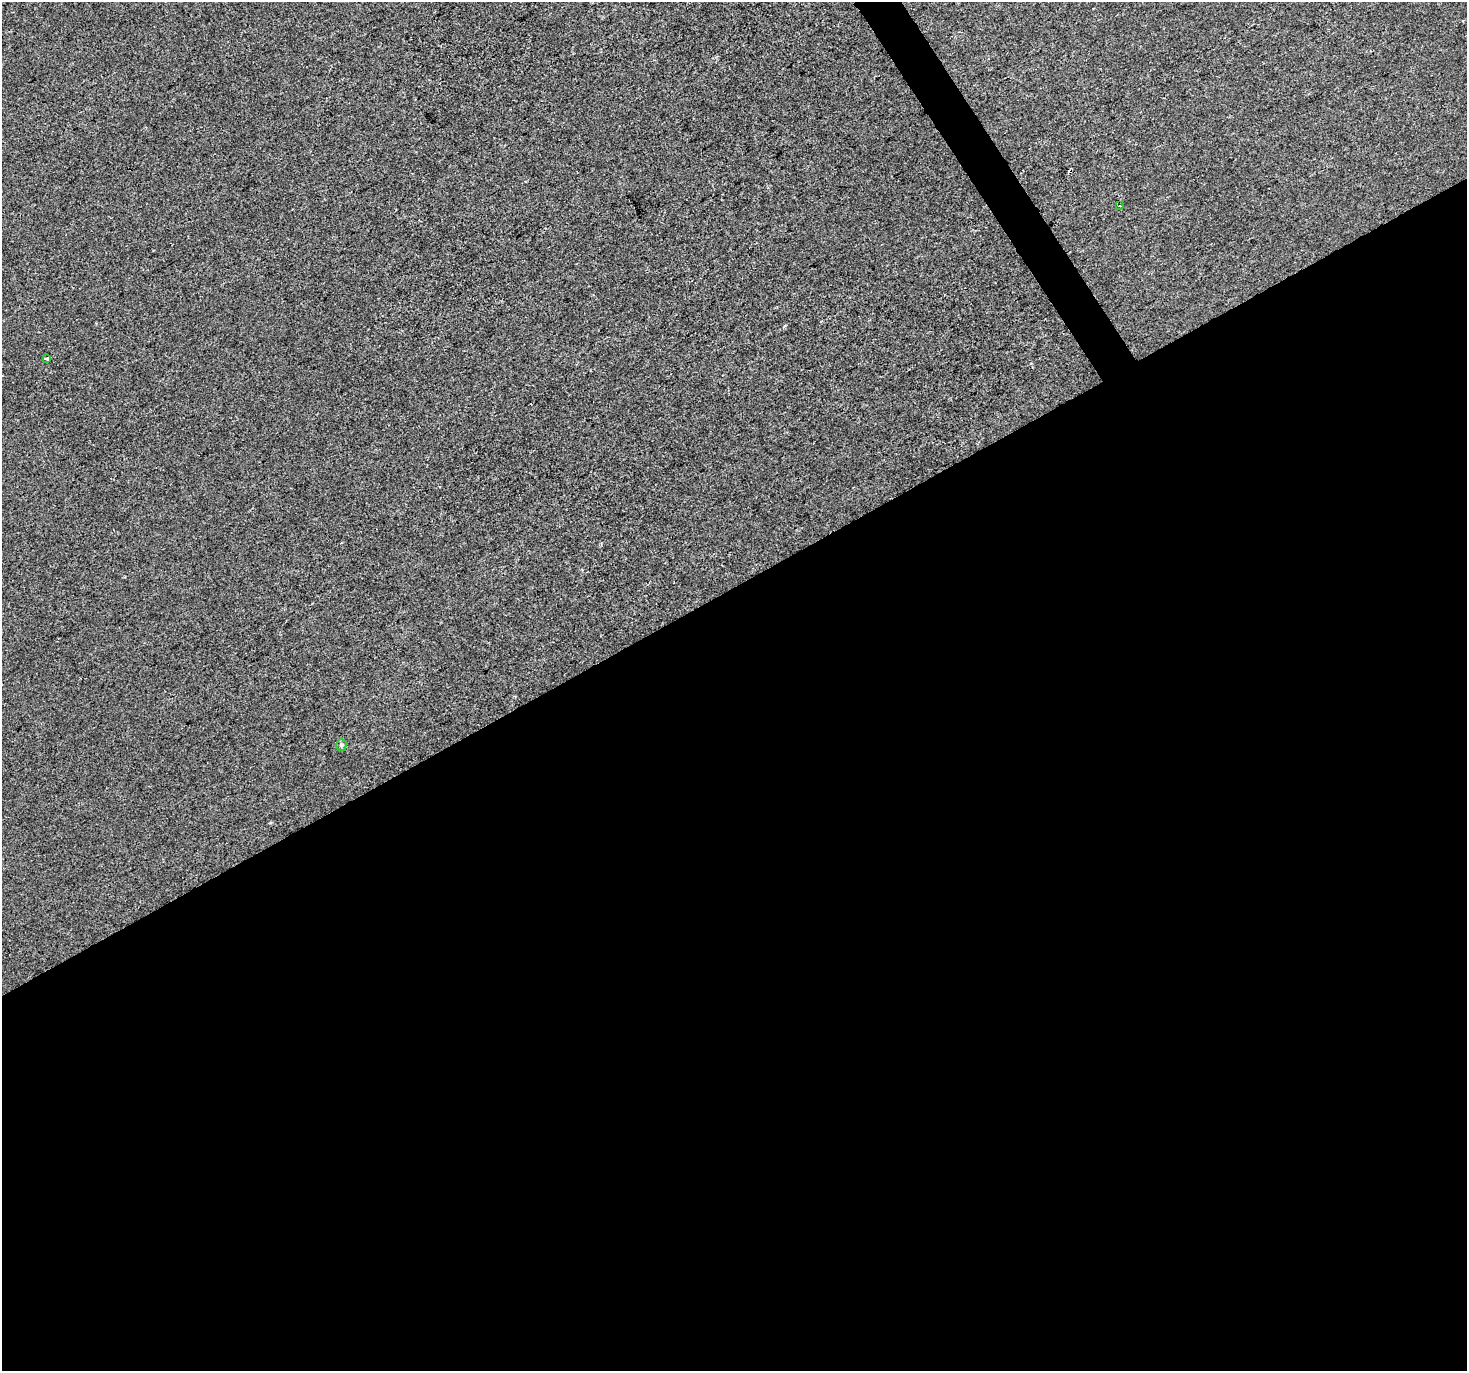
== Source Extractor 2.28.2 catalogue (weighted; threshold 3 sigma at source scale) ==
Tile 15 of 4 x 4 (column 3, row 4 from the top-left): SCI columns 2933-4397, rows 174-1542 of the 5861 x 5763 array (HDU 1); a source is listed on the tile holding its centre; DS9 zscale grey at full resolution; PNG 1469 x 1373 px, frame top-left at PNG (2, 2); each listed source drawn as its Kron ellipse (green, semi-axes under 4 px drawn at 4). Shown black and unused: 58% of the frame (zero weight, under 2 of 3 exposures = <1% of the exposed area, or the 3 px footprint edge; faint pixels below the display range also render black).
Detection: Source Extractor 2.28.2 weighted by HDU 2 'WHT'; one run over the whole footprint, this tile lists its part. Background 4.53e-05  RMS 0.0042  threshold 0.0189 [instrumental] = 3 sigma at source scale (4.5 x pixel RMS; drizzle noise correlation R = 1.50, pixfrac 1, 0.0396/0.0396 arcsec/px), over >= 5 px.
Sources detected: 4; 1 cosmic-ray / hot-pixel residue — neither listed nor drawn; the other 3 listed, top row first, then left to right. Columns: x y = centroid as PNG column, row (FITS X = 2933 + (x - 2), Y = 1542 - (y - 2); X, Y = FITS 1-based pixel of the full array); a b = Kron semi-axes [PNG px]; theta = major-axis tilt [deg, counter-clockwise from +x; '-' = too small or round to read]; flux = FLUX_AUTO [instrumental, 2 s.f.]
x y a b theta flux
1120 206 2 2 - 0.36
46 359 4 3 - 3.7
341 745 5 5 - 0.66